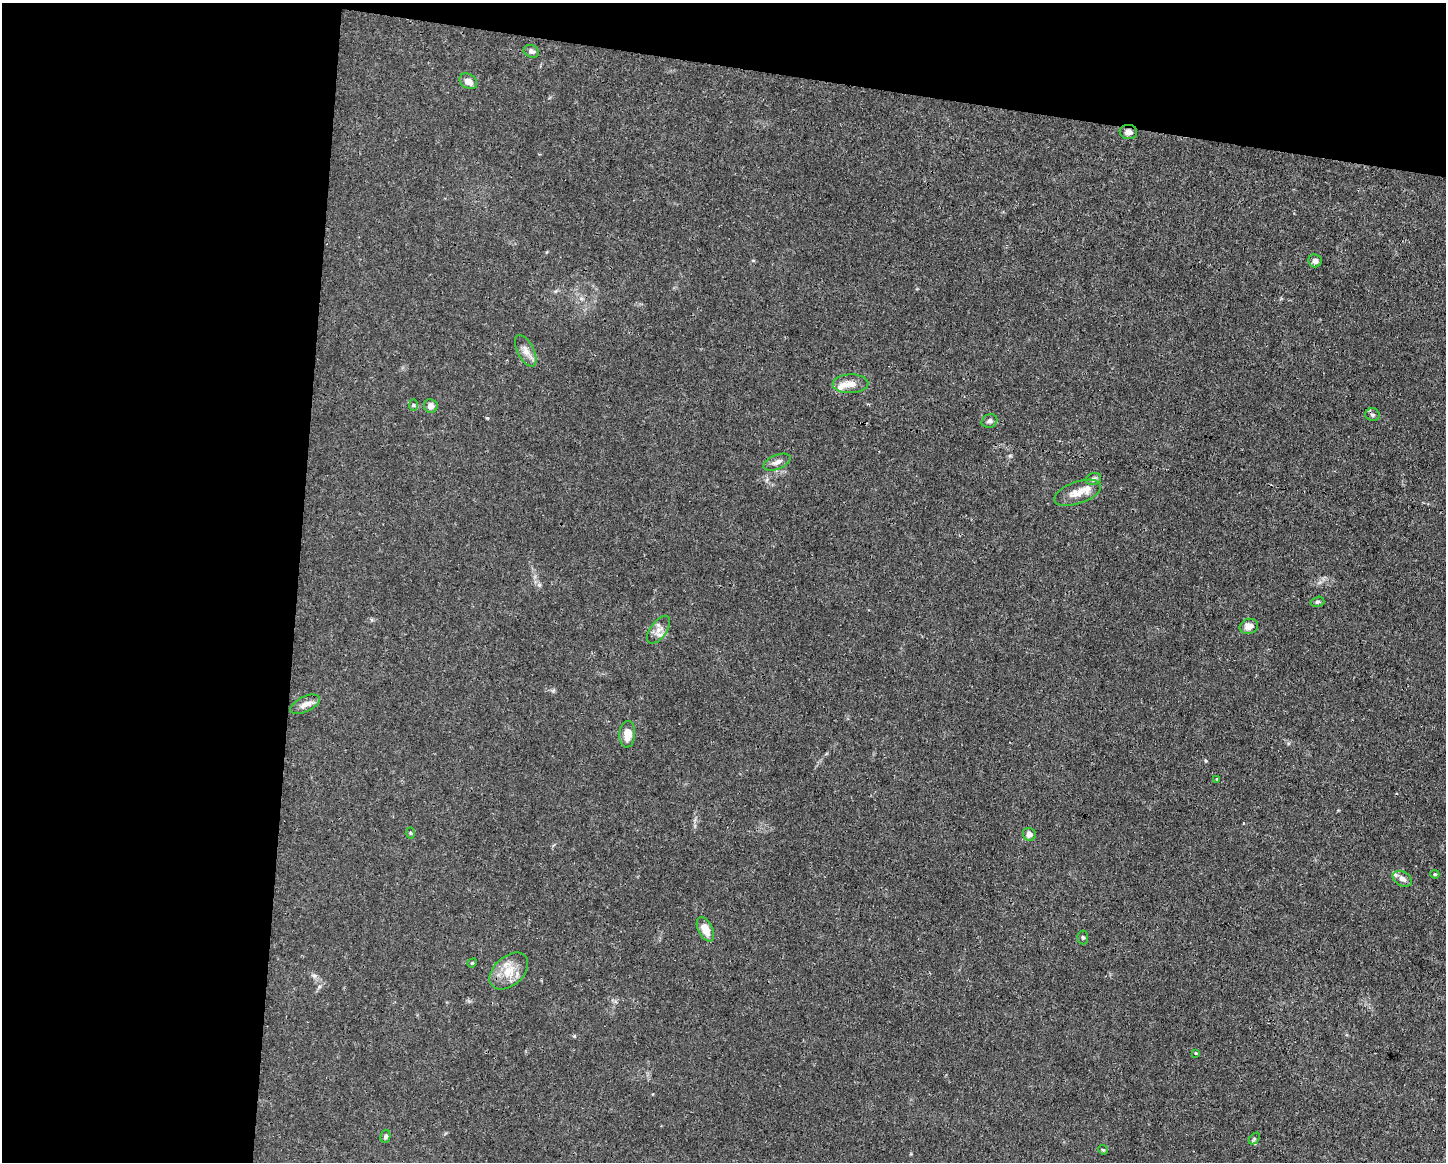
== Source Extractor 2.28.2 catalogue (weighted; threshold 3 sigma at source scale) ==
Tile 1 of 3 x 4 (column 1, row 1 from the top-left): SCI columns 112-1555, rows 3480-4639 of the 4667 x 4639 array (HDU 1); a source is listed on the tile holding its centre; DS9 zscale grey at full resolution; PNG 1448 x 1164 px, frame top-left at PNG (2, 3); each listed source drawn as its Kron ellipse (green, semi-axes under 4 px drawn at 4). Shown black and unused: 26% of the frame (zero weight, under 3 of 4 exposures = <1% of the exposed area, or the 3 px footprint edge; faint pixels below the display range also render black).
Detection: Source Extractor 2.28.2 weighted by HDU 2 'WHT'; one run over the whole footprint, this tile lists its part. Background 0.0157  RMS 0.0024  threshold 0.0109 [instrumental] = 3 sigma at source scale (4.5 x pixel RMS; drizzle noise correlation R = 1.50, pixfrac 1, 0.05/0.05 arcsec/px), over >= 5 px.
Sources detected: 34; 3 inside a brighter listed object's ellipse — not listed separately; the other 31 listed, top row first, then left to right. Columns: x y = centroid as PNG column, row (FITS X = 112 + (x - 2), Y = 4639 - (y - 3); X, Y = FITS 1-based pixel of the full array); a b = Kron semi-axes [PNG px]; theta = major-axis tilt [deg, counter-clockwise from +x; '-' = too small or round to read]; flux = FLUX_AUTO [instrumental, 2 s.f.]
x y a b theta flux
531 51 8 6 -21 0.84
468 81 9 7 -32 1.7
1128 132 9 7 -8 1.2
1315 261 7 6 - 0.96
526 351 17 8 -63 1.9
851 384 18 9 1 2.5
413 405 6 4 -88 0.32
431 406 7 6 - 1.5
1372 415 7 6 - 0.58
989 421 8 6 24 0.82
777 462 14 7 22 1.2
1093 479 8 6 17 0.59
1077 493 24 11 19 2.9
1317 602 7 5 15 0.44
1249 626 9 7 15 1.8
659 630 16 8 54 1.8
305 704 16 7 26 1.8
627 734 13 8 87 3.1
1217 779 3 3 - 0.22
410 833 6 4 -88 0.28
1029 834 7 6 - 1.3
1435 874 4 3 - 0.29
1402 879 10 7 -30 1.2
705 929 13 7 -64 3
1083 937 7 5 -86 0.42
472 963 5 4 - 0.25
509 971 22 14 42 4.7
1196 1053 3 2 - 0.24
385 1136 6 5 - 0.54
1254 1139 7 4 46 0.42
1103 1150 5 4 - 0.25
Overlapping masked pixels (flux is a lower limit): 1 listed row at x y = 1128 132